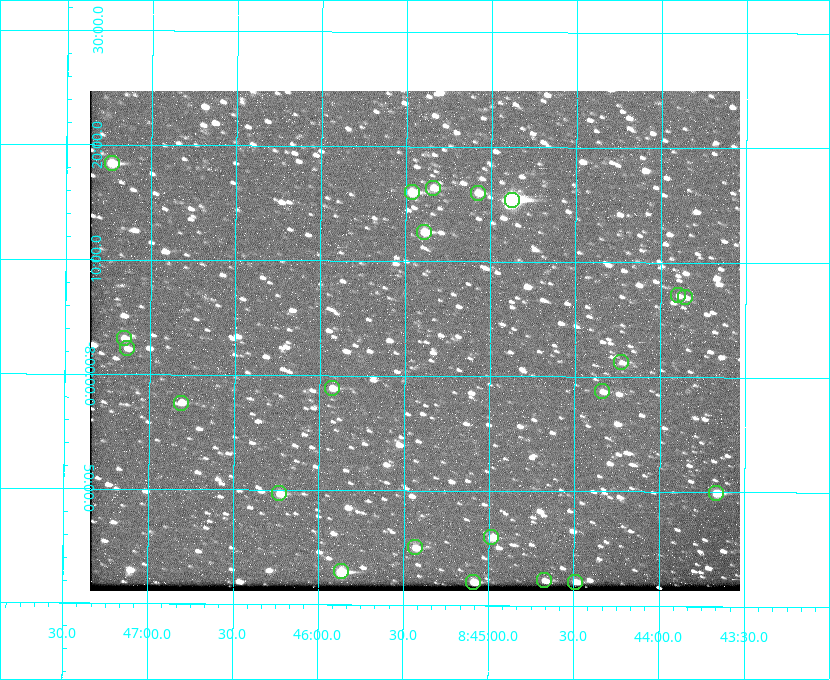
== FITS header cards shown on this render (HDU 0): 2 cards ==
NAXIS1  =                  650 / Width of table row in bytes
NAXIS2  =                  500 / Number of rows in table

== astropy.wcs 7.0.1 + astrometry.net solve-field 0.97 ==
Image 650 x 500 px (HDU 0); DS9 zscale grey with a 90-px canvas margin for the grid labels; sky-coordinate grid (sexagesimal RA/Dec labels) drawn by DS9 from the SOLVED WCS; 22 Tycho-2 reference stars matched to detected sources circled (green)
Header WCS: none
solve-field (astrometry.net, Tycho-2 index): SOLVED blind (the file carries no WCS)
Solved WCS: RA---TAN-SIP/DEC--TAN-SIP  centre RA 08:45:27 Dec -08:03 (131.36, -8.05 deg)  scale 5.24 arcsec/px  FOV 56.7' x 43.6'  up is +180 deg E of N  parity flipped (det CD > 0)
(file carries no celestial WCS; the grid is the blind solution)
Tycho-2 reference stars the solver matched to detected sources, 22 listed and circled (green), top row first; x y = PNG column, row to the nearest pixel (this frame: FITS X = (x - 90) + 1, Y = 500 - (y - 91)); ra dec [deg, ICRS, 3 dp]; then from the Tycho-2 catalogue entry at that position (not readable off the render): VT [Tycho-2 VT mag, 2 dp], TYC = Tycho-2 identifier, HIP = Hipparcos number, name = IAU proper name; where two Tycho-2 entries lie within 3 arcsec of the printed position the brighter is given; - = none
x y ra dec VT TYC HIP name
112 163 131.808 -8.307 9.64 5442-1713-1 - -
433 188 131.335 -8.274 10.98 5442-594-1 - -
412 192 131.367 -8.267 10.01 5442-454-1 - -
478 193 131.270 -8.267 10.78 5442-693-1 - -
512 200 131.219 -8.257 7.68 5442-1112-1 42924 -
424 232 131.348 -8.210 9.85 5442-617-1 - -
678 295 130.974 -8.119 12.03 5442-588-1 - -
685 297 130.964 -8.116 12.42 5442-381-1 - -
124 338 131.787 -8.052 11.26 5442-527-1 - -
127 348 131.783 -8.038 11.46 5442-45-1 - -
621 362 131.057 -8.021 12.20 5442-277-1 - -
332 388 131.481 -7.982 10.84 5442-1444-1 - -
602 391 131.085 -7.979 12.05 5442-273-1 - -
181 403 131.703 -7.959 11.45 5442-1027-1 - -
279 493 131.557 -7.828 10.76 5442-1179-1 - -
716 493 130.917 -7.832 10.58 5442-498-1 - -
491 537 131.247 -7.766 11.19 5442-426-1 - -
415 547 131.357 -7.750 10.86 5442-458-1 - -
341 571 131.466 -7.715 9.32 5442-1286-1 43006 -
544 580 131.168 -7.704 11.38 5442-657-1 - -
473 582 131.272 -7.701 10.67 5442-1279-1 - -
575 582 131.122 -7.702 11.05 5442-69-1 - -